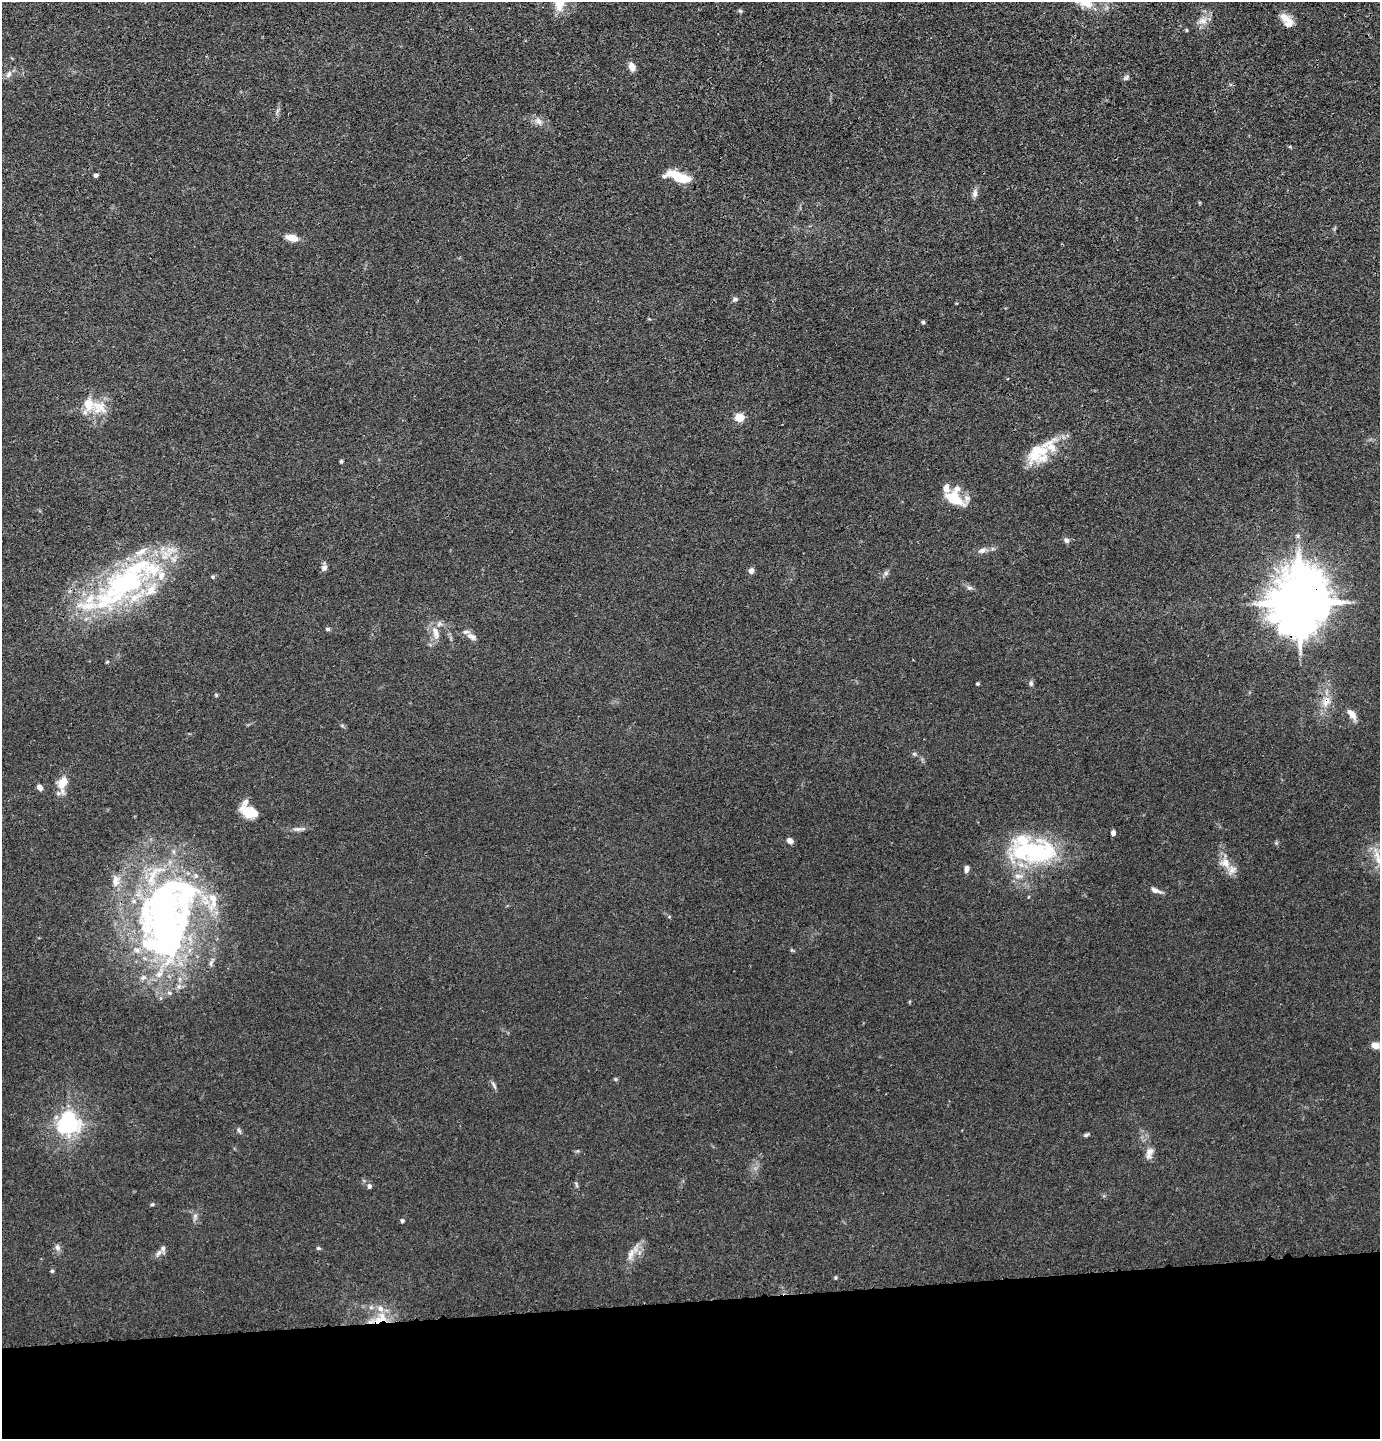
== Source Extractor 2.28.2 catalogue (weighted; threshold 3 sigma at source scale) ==
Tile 8 of 3 x 3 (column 2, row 3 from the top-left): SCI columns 1475-2852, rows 22-1458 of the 4327 x 4353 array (HDU 1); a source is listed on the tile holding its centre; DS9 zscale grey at full resolution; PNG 1382 x 1441 px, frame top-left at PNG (2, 2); no overlay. Shown black and unused: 10% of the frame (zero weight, under 3 of 4 exposures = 3% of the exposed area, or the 3 px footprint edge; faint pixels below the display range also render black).
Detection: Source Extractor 2.28.2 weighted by HDU 2 'WHT'; one run over the whole footprint, this tile lists its part. Background 0.0138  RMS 0.0026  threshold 0.0117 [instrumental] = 3 sigma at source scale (4.5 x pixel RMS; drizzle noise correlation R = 1.50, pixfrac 1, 0.05/0.05 arcsec/px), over >= 5 px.
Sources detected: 104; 4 inside a brighter object's white glare — not listed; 28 inside a brighter listed object's ellipse — not listed separately; the other 72 listed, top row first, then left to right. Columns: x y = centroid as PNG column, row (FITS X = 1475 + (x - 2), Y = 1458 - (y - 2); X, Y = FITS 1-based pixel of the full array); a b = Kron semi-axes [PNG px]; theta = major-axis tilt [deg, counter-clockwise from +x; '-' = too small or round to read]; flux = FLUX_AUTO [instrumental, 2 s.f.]
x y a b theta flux
1085 3 20 13 -15 5.1
560 4 21 12 85 4.4
740 11 6 5 - 0.39
1285 18 16 11 -34 2.6
1203 21 13 10 12 1.9
1186 30 6 3 -71 0.23
632 67 9 7 -66 1.9
8 74 10 6 58 1
1126 77 9 5 37 0.61
538 121 11 7 -57 1.2
96 175 5 4 - 0.61
681 178 23 9 -14 7.7
975 193 12 7 81 1.1
292 238 12 6 -13 3.3
735 299 7 5 28 0.55
923 322 4 4 - 0.45
99 407 23 17 -31 5.3
740 417 5 5 - 12
1050 446 42 20 64 7.7
341 461 4 4 - 0.37
954 498 27 15 -36 6.7
1298 536 6 5 - 0.55
1067 540 7 6 - 0.82
982 550 9 6 19 1.1
324 568 9 7 56 0.93
751 571 7 6 - 1.1
886 573 6 6 - 0.6
213 577 5 4 - 0.37
123 582 85 38 40 51
969 588 7 5 -19 0.62
1299 603 18 15 80 1800
328 629 6 4 -3 0.45
436 634 12 8 -77 1.8
472 637 15 8 -24 1.5
107 662 5 3 - 0.24
1031 683 7 5 77 0.54
978 684 5 3 - 0.27
216 695 5 4 - 0.33
1326 701 15 10 69 2.9
1352 714 17 8 -53 1.9
914 754 6 4 18 0.36
63 783 17 9 80 4.5
40 787 7 5 -44 1.1
250 812 20 11 -18 5.5
298 829 18 5 3 1.1
1113 833 5 4 - 0.97
790 841 7 5 -32 1.1
1032 850 62 32 7 29
1378 859 32 6 -75 2.9
1225 863 14 12 -11 2.7
966 869 10 5 84 0.89
1156 890 16 6 -21 1.2
166 915 106 70 69 120
1375 1045 9 7 -16 1.8
615 1079 6 4 -71 0.3
494 1085 13 4 -62 0.65
69 1124 7 7 - 130
239 1130 7 5 -59 0.48
1086 1135 7 5 12 0.49
1149 1153 17 8 74 1.7
576 1185 9 3 -68 0.39
369 1186 6 5 - 0.77
152 1204 5 4 - 0.31
195 1216 8 6 90 0.79
402 1221 4 4 - 0.55
57 1247 10 7 -64 0.93
318 1248 6 4 -1 0.35
159 1253 11 5 53 0.97
631 1254 20 8 66 2.3
52 1271 5 5 - 0.35
835 1277 5 4 - 0.32
380 1318 22 12 29 5.1
Overlapping masked pixels (flux is a lower limit): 3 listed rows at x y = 1299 603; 1326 701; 380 1318
Isophote crosses this tile's border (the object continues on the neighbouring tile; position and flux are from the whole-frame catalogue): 3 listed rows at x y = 1085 3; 560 4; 1378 859